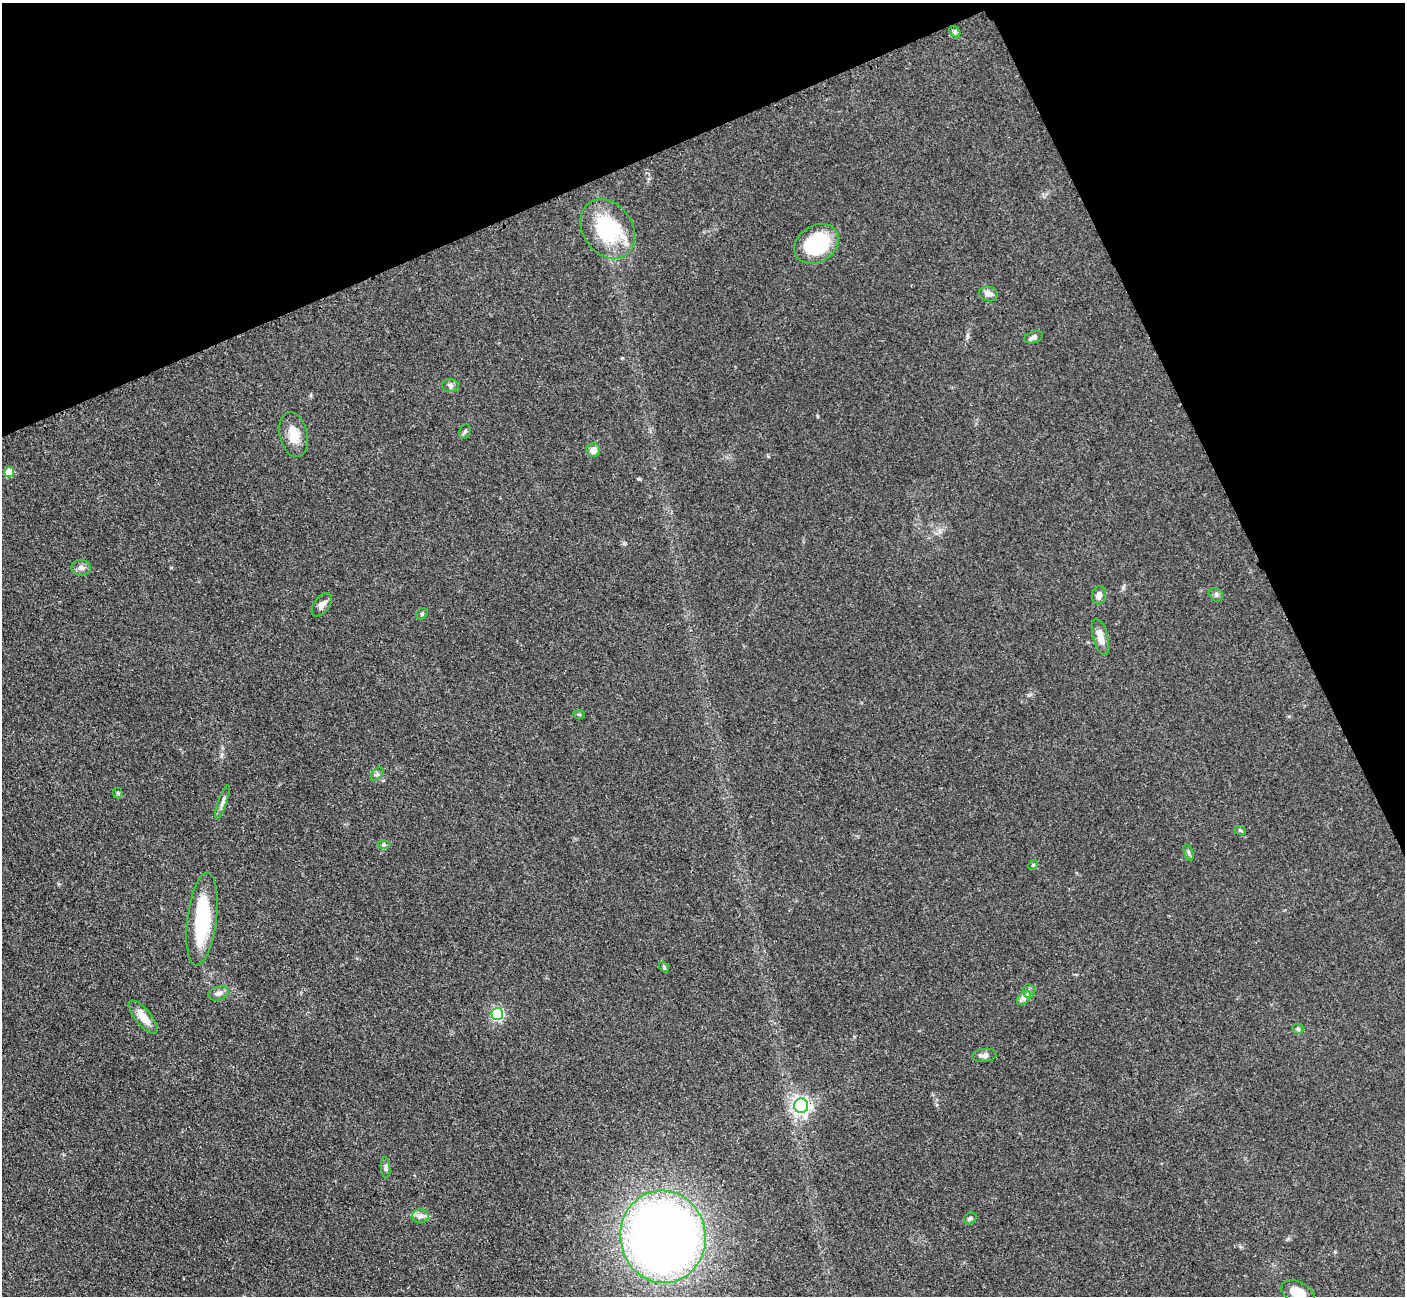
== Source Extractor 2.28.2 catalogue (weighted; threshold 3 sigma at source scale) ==
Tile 3 of 4 x 4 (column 3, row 1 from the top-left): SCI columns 2824-4226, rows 4181-5474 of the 5647 x 5638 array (HDU 1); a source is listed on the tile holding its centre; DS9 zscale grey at full resolution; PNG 1407 x 1298 px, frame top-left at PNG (2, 3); each listed source drawn as its Kron ellipse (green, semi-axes under 4 px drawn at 4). Shown black and unused: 22% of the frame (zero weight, under 3 of 4 exposures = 2% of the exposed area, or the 3 px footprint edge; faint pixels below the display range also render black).
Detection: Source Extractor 2.28.2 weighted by HDU 2 'WHT'; one run over the whole footprint, this tile lists its part. Background 0.0828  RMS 0.0058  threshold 0.0259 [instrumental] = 3 sigma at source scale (4.5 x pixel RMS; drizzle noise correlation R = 1.50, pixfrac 1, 0.05/0.05 arcsec/px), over >= 5 px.
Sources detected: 40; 1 inside a brighter object's white glare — neither listed nor drawn; the other 39 listed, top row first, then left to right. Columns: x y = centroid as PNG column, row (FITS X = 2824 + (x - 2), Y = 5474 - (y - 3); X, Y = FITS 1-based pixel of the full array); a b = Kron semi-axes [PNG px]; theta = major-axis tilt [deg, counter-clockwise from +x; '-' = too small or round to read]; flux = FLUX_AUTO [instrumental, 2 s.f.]
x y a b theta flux
955 32 6 4 -47 1
608 229 32 25 -55 42
817 244 24 18 33 36
989 294 9 7 -12 3
1034 337 10 5 19 2
450 386 8 6 1 1.5
465 432 7 5 69 1
294 435 23 13 -77 9.6
593 450 7 7 - 3.9
9 472 5 5 - 13
81 568 10 8 -2 2.5
1099 595 9 7 81 3.1
1216 595 7 6 - 1.3
322 605 13 7 53 3.3
422 614 6 5 - 0.96
1100 637 19 7 -75 5.9
579 714 6 4 -2 0.68
377 774 8 4 45 1.3
118 793 5 5 - 0.92
222 802 18 4 70 2.2
1240 830 6 3 -18 0.73
384 845 6 4 0 0.96
1188 852 8 3 -71 0.96
1033 865 5 4 - 0.67
202 919 47 14 83 38
664 967 6 3 -48 0.66
1029 991 6 6 - 1.5
218 993 10 7 16 2.4
1024 998 8 5 45 1.9
497 1014 6 6 - 67
143 1017 20 8 -51 8
1298 1029 5 5 - 0.98
984 1055 12 6 7 2.6
801 1106 7 7 - 220
386 1168 10 4 -86 1.4
420 1216 8 6 2 2.3
970 1219 7 5 27 1.2
663 1237 46 42 -80 600
1298 1293 18 10 -26 9.1
Overlapping masked pixels (flux is a lower limit): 1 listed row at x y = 801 1106
Isophote crosses this tile's border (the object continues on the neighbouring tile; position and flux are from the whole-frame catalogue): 1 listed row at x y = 1298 1293